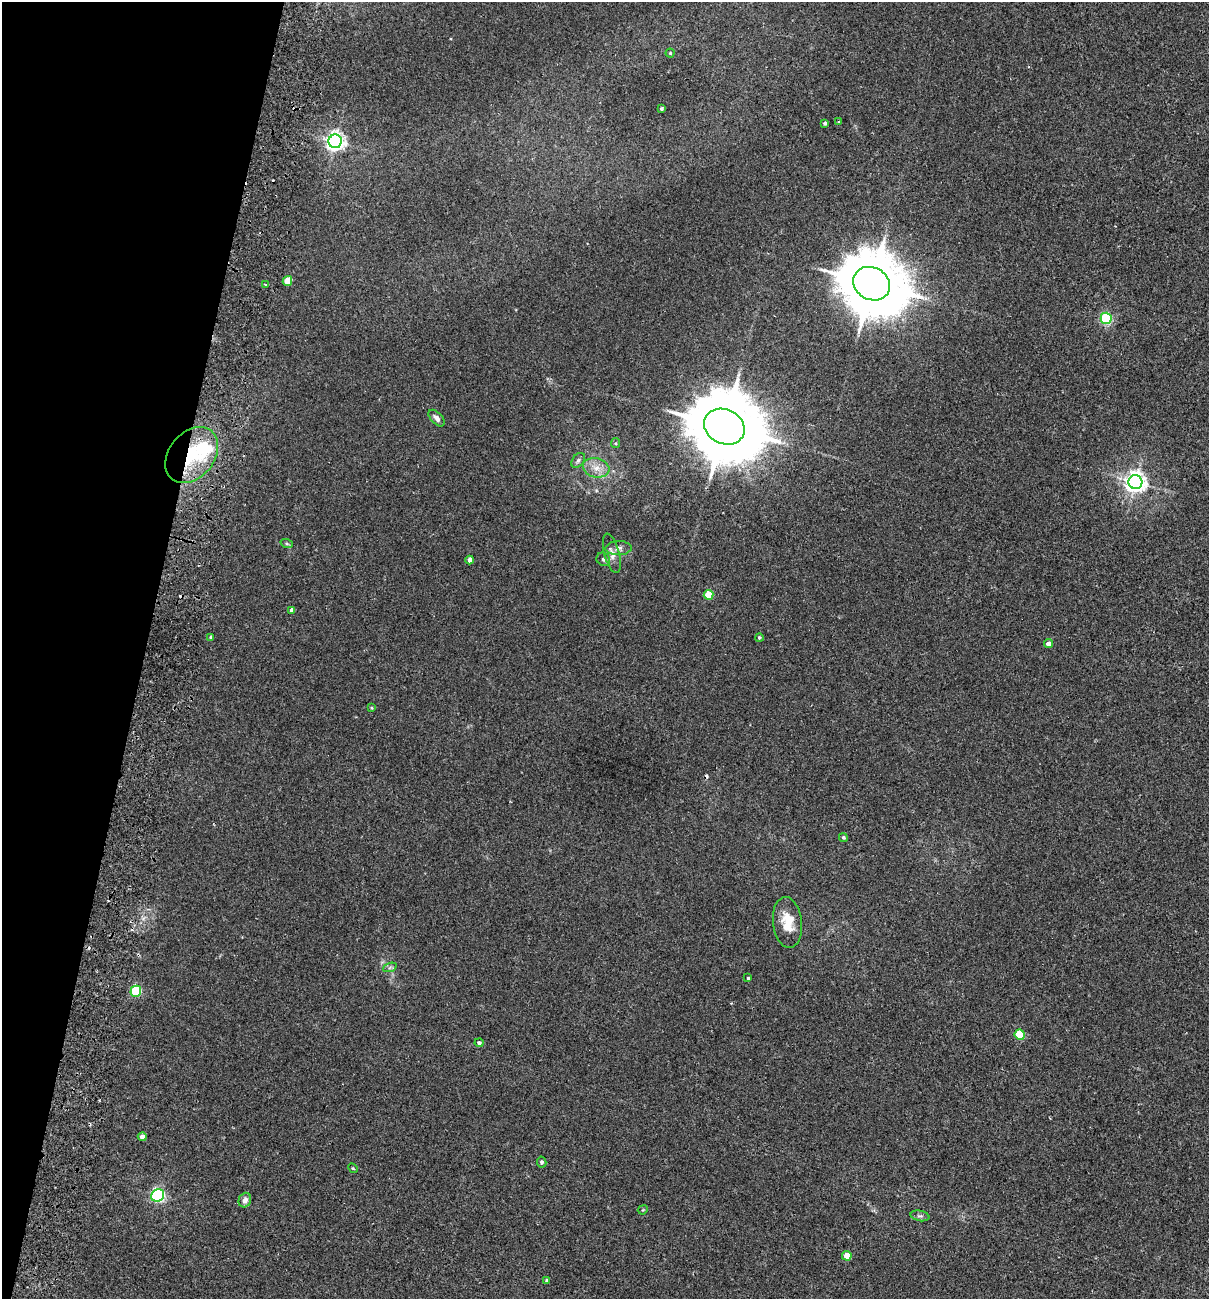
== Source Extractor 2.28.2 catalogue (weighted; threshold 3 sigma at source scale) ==
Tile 9 of 4 x 4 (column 1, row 3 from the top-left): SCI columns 308-1514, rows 1317-2613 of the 5318 x 5231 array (HDU 1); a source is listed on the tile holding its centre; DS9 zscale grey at full resolution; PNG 1211 x 1301 px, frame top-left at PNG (2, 2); each listed source drawn as its Kron ellipse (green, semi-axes under 4 px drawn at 4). Shown black and unused: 12% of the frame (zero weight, under 2 of 3 exposures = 3% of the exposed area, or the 3 px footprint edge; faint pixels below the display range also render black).
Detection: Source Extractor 2.28.2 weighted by HDU 2 'WHT'; one run over the whole footprint, this tile lists its part. Background 0.0243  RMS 0.0061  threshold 0.0275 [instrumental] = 3 sigma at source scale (4.5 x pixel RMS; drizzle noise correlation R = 1.50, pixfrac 1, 0.05/0.05 arcsec/px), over >= 5 px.
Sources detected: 48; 4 cosmic-ray / hot-pixel residue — neither listed nor drawn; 1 inside a brighter listed object's ellipse — not listed separately; the other 43 listed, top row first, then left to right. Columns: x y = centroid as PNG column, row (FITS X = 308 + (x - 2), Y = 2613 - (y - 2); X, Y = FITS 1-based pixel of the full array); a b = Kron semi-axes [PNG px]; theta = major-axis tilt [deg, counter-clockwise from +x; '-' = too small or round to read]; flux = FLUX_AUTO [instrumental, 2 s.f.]
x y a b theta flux
670 53 4 4 - 0.79
662 109 3 3 - 0.86
839 122 4 3 - 1.7
825 123 4 3 - 1.2
335 141 7 6 - 280
287 281 5 4 - 12
265 284 3 2 - 0.57
872 284 19 16 -29 4900
1106 318 6 5 - 72
437 418 10 5 -46 2.6
724 427 21 17 -26 6700
615 443 5 4 - 0.77
192 455 31 22 51 33
578 460 8 5 50 1.5
596 468 13 9 -15 6.3
1135 482 7 7 - 370
287 544 6 4 -18 0.85
618 548 13 7 1 2.9
612 553 20 7 -75 4.3
603 559 7 6 - 1.4
470 560 4 4 - 4
708 595 5 5 - 19
292 610 4 4 - 2.3
211 637 4 3 - 1.4
759 637 4 4 - 0.75
1048 644 4 4 - 2.8
372 707 4 3 - 0.8
843 837 5 4 - 1
787 922 25 14 -83 13
390 967 7 4 20 1.2
748 978 3 3 - 0.75
136 991 5 5 - 43
1020 1035 5 5 - 26
479 1043 4 4 - 1.4
142 1137 4 4 - 3.2
542 1162 5 4 - 1.2
353 1168 5 4 - 0.72
158 1195 7 6 - 110
245 1200 7 6 - 3
643 1210 5 4 - 0.65
920 1216 9 5 -12 1.4
847 1256 5 4 - 7.4
547 1280 3 3 - 1.2
Overlapping masked pixels (flux is a lower limit): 1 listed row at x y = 192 455